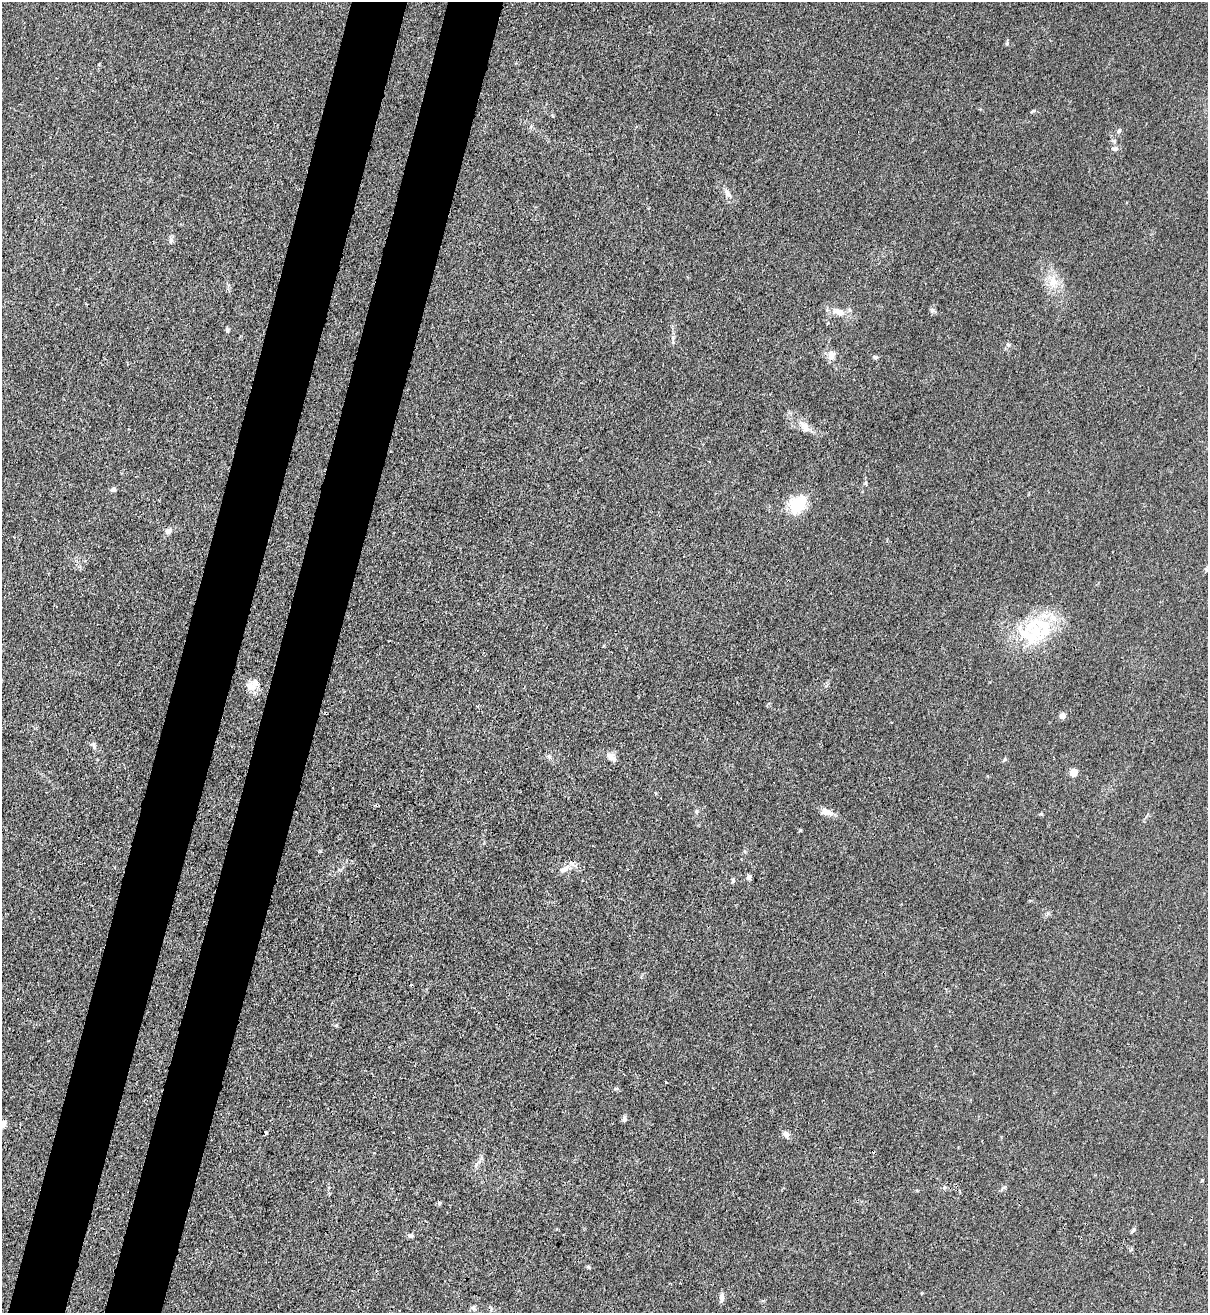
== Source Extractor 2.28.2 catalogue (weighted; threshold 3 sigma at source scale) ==
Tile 7 of 4 x 4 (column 3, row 2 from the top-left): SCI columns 2634-3839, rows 2657-3967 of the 5387 x 5310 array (HDU 1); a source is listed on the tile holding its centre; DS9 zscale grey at full resolution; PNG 1210 x 1315 px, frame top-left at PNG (2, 2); no overlay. Shown black and unused: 9% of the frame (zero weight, under 3 of 4 exposures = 7% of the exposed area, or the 3 px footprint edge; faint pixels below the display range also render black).
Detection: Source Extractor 2.28.2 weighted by HDU 2 'WHT'; one run over the whole footprint, this tile lists its part. Background 0.0294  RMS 0.0029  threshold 0.0133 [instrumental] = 3 sigma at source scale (4.5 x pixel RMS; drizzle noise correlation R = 1.50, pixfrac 1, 0.05/0.05 arcsec/px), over >= 5 px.
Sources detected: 48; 1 inside a brighter object's white glare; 1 cosmic-ray / hot-pixel residue — not listed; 5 inside a brighter listed object's ellipse — not listed separately; the other 41 listed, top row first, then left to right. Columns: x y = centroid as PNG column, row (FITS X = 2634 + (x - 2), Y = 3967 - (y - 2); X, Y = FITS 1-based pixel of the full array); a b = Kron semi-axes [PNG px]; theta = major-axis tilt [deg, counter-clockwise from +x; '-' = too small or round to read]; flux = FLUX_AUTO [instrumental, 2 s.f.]
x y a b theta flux
1007 43 5 5 - 0.44
1032 111 8 2 21 0.36
1119 131 6 5 - 0.64
1115 149 9 6 -3 0.94
727 193 11 6 -59 1.3
171 240 9 5 82 0.79
1053 282 18 13 87 4.7
839 311 19 9 -19 3.1
227 330 6 4 -84 0.54
1008 344 6 4 -19 0.42
831 355 10 7 85 2.4
875 357 7 5 -9 0.51
805 425 15 10 -13 2.6
113 489 6 6 - 0.82
797 504 20 15 49 11
168 531 8 6 43 1.4
1033 633 45 29 6 20
251 686 14 10 -17 3
1062 715 6 5 - 1.8
94 745 11 4 -90 0.67
549 757 7 4 -1 0.56
611 757 14 8 -44 1.7
1005 759 6 4 46 0.39
1073 772 5 5 - 6.6
696 811 6 4 -71 0.42
827 812 15 8 -18 2.5
800 830 5 3 - 0.24
564 869 19 8 29 2.1
749 877 6 6 - 0.7
733 881 7 5 90 0.49
336 1025 6 4 0 0.38
666 1082 3 2 - 0.36
624 1119 7 6 - 0.77
3 1123 9 6 54 1.3
266 1133 4 3 - 0.7
786 1134 8 7 - 1.3
1202 1180 4 4 - 0.27
439 1203 5 5 - 0.44
410 1235 7 5 -12 0.65
721 1297 11 6 88 1.3
473 1308 8 5 -36 0.71
Isophote crosses this tile's border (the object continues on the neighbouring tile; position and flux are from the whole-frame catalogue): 1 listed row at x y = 3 1123
Unlisted compact peaks at least as high as the median listed source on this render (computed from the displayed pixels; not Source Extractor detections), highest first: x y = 866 483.